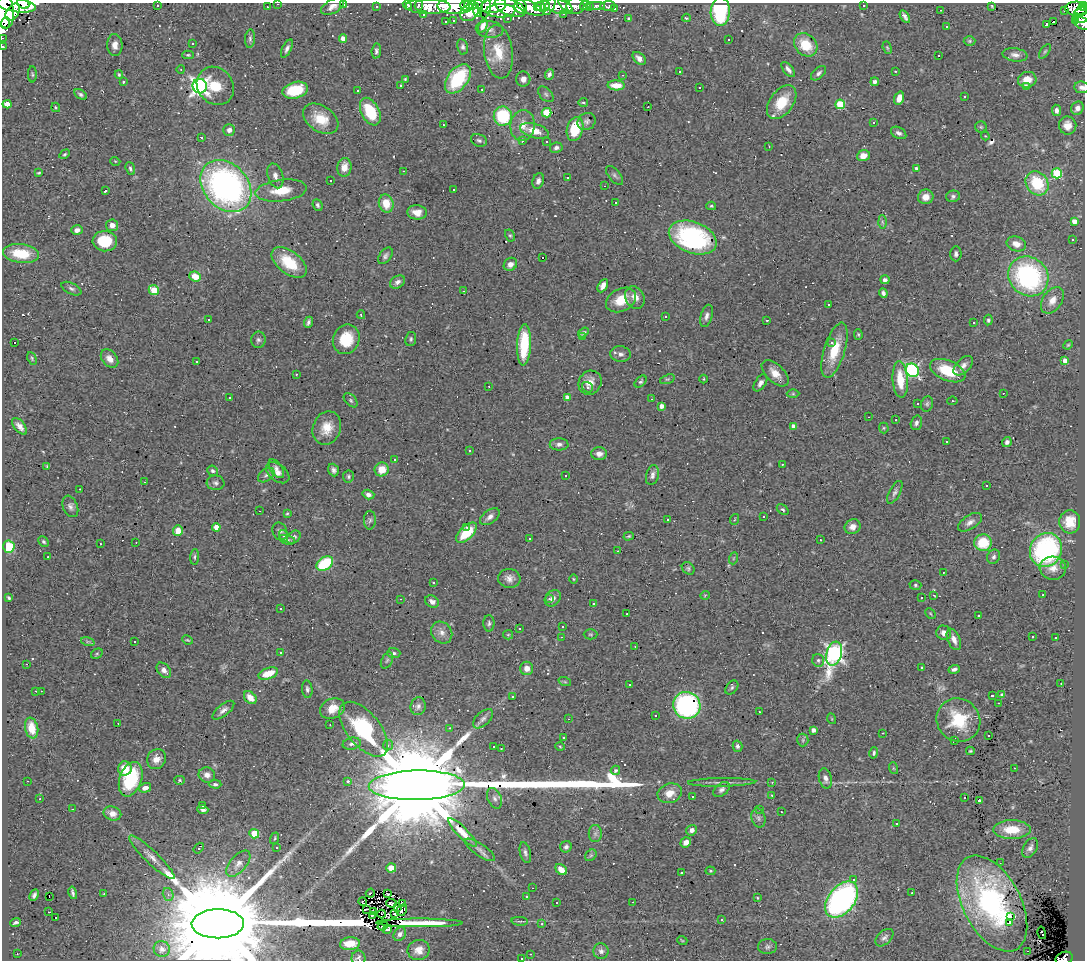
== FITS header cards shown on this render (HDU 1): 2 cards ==
NAXIS1  =                 1083
NAXIS2  =                  958

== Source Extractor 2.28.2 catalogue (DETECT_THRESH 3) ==
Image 1083 x 958 px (HDU 1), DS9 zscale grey, 1 PNG px = 1 image px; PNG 1087 x 962 px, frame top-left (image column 1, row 958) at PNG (2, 3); each listed source drawn as its Kron ellipse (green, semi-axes under 4 px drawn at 4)
Background 0.575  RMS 0.06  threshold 0.181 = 3 sigma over >= 5 px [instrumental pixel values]
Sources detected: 531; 1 with non-positive FLUX_AUTO (blend fragments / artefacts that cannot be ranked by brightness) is neither listed nor drawn; of the other 530, the 500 brightest by FLUX_AUTO listed and drawn (30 fainter detections omitted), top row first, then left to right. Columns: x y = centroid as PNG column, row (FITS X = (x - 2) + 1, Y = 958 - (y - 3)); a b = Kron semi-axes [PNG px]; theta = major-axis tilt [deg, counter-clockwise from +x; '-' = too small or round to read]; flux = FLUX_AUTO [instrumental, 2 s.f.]
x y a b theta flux
23 4 6 4 -22 260
278 4 2 2 - 3.2
343 4 3 2 - 32
16 5 20 7 -9 360
157 5 3 3 - 71
407 5 5 3 - 18
419 5 5 3 - 28
465 5 5 5 - 140
471 5 7 4 -7 210
494 5 13 7 14 150
566 5 8 4 -41 100
585 5 5 4 - 13
864 5 3 2 - 4.1
428 6 22 7 -1 240
455 6 18 8 0 820
538 6 4 3 - 170
543 6 7 5 6 260
550 6 9 4 60 87
558 6 15 7 -18 170
575 6 9 8 - 65
590 6 3 3 - 5.8
597 6 9 4 0 27
608 6 7 5 2 16
992 6 4 2 - 4.5
1083 6 4 3 - 71
267 7 3 2 - 4
332 7 12 6 28 24
376 7 3 3 - 6.6
510 7 16 8 -22 720
521 7 6 6 - 160
529 7 15 6 -26 390
478 8 9 5 86 14
486 9 10 5 79 47
615 9 3 3 - 9.2
1077 9 11 7 -5 210
5 10 18 9 -84 1200
941 10 3 2 - 3.8
1081 10 6 3 20 100
501 11 14 6 1 320
1064 11 3 2 - 5.7
13 12 9 6 53 450
720 12 14 9 87 340
469 13 10 7 34 400
423 14 2 2 - 4.3
563 14 3 2 - 3.8
1082 15 9 7 22 210
905 17 7 4 -58 13
686 18 4 3 - 4.6
508 19 3 3 - 10
629 19 4 3 - 9.5
453 20 3 3 - 64
1076 21 4 3 - 27
446 22 3 2 - 4.5
1054 22 3 3 - 5800
6 23 6 3 67 1000
1046 24 3 3 - 280
1083 24 9 5 -21 36
483 26 7 4 69 23
947 27 2 2 - 3.4
490 29 14 8 -4 26
2 38 2 2 - 4.7
343 38 4 4 - 33
250 39 9 5 86 10
729 39 3 3 - 70
970 41 6 5 - 6.1
192 43 3 2 - 4.4
115 45 11 7 -87 26
806 45 13 10 -45 110
3 47 3 2 - 6.9
463 47 8 5 -79 12
887 48 6 4 -70 5.7
287 49 10 4 64 13
376 51 7 4 83 9.2
1045 51 8 4 54 6.7
498 52 27 14 -83 120
188 55 6 4 0 5.4
1015 55 12 6 -9 21
939 56 3 3 - 74
639 58 8 5 -45 20
181 69 4 3 - 3.4
788 69 9 4 -50 16
679 71 3 3 - 26
895 71 3 2 - 3
819 73 9 5 42 13
32 74 8 4 -88 6.8
549 74 5 4 - 13
119 75 4 3 - 5.8
623 75 3 3 - 3.5
405 79 4 3 - 6.1
458 79 17 10 53 290
523 79 7 7 - 22
1027 80 9 8 - 47
123 82 3 3 - 100
875 82 4 4 - 13
401 85 3 3 - 38
616 85 9 5 -2 50
200 86 7 7 - 1600
215 86 20 17 -50 120
1026 87 4 4 - 16
1082 87 7 6 - 16
699 88 3 3 - 13
482 89 3 2 - 3.7
295 90 13 8 15 160
358 91 3 3 - 270
81 94 7 4 -33 8.6
546 94 9 5 -45 10
965 96 3 3 - 7.9
899 98 7 4 71 37
782 102 19 11 53 110
583 103 4 2 - 4.8
7 104 4 4 - 52
840 104 5 4 - 190
56 107 5 4 - 4.5
648 107 3 2 - 3.4
1077 108 7 6 - 21
1056 110 6 4 -82 16
370 112 15 9 -63 160
547 113 5 4 - 130
503 116 9 9 - 240
321 119 19 12 -33 94
587 121 9 8 - 12
874 123 3 3 - 44
443 125 3 2 - 14
523 125 15 12 83 48
1068 126 9 8 - 41
981 127 6 5 - 6.6
575 129 12 8 75 140
229 130 6 5 - 20
534 131 15 7 -16 62
899 133 8 5 -29 14
985 136 4 4 - 3.8
201 137 3 3 - 27
479 140 8 6 -20 10
523 141 4 3 - 6
546 142 3 2 - 3.7
769 147 3 2 - 5
556 148 6 5 - 12
65 154 5 4 - 6.1
863 156 6 5 - 39
115 161 5 3 - 3.6
344 167 9 7 83 45
130 168 7 4 -70 9.3
916 168 4 3 - 6.8
404 171 3 2 - 4.9
39 173 3 2 - 4.5
1057 173 5 5 - 290
615 175 11 5 -51 11
275 176 13 7 -72 24
567 177 3 2 - 6.3
330 180 3 3 - 29
538 181 8 5 72 14
1037 183 13 10 -53 170
226 186 29 22 -47 1400
605 186 3 2 - 5.3
454 189 3 3 - 8.7
106 191 3 3 - 14
281 191 26 11 7 95
953 196 7 6 - 10
926 197 8 7 - 30
615 202 3 3 - 440
386 203 9 7 -76 71
317 205 6 4 -67 9.2
711 206 5 4 - 5.9
417 212 10 7 -5 36
1074 221 4 4 - 29
882 222 6 4 -87 7.1
112 225 6 6 - 24
77 230 6 5 - 19
510 235 6 4 -61 6.1
693 238 25 15 -21 560
1073 239 3 2 - 6.5
105 241 12 10 -1 150
1016 244 10 7 -17 30
21 253 18 9 -7 130
956 254 7 5 87 11
385 256 9 6 53 12
543 258 3 3 - 140
289 262 20 11 -38 140
510 264 7 6 - 26
195 276 6 5 - 51
1028 276 21 19 -43 670
885 280 5 4 - 16
398 282 8 6 32 17
603 286 7 4 62 21
71 289 11 5 -27 12
154 290 5 5 - 100
464 291 4 3 - 3.5
883 293 5 4 - 11
635 298 11 9 -63 35
621 300 16 11 27 88
1052 300 15 9 55 39
829 305 3 2 - 9.5
361 315 4 3 - 6
665 316 3 3 - 8.8
706 316 11 6 74 17
208 319 3 3 - 53
767 320 3 3 - 60
988 320 5 4 - 7.5
308 322 6 3 68 9.7
974 323 3 3 - 44
583 332 6 4 33 9.7
858 334 5 4 - 5.6
583 337 4 4 - 5.6
346 339 15 13 68 120
411 339 7 5 81 8.4
258 340 8 7 - 13
14 343 3 3 - 11
831 343 3 2 - 99
524 345 21 7 87 180
1068 345 5 4 - 4.5
834 350 29 10 73 120
620 354 10 7 -8 19
32 358 6 4 -65 5.9
109 359 10 7 -49 29
1065 360 4 4 - 22
197 361 3 3 - 40
963 366 12 6 45 21
912 370 7 6 - 710
948 371 19 10 -23 150
775 373 16 9 -43 43
296 374 3 2 - 20
667 379 8 4 18 7.1
704 379 4 3 - 3.3
900 380 18 7 -86 100
641 382 7 4 45 7.3
590 383 12 11 - 43
760 383 9 5 57 19
489 386 2 2 - 4.1
587 387 6 4 -36 8.7
1003 393 3 2 - 39
793 394 6 4 0 5.8
230 397 3 3 - 34
567 397 4 4 - 30
652 399 2 2 - 3.3
351 400 8 5 -46 7.7
952 401 5 4 - 6.5
917 404 3 3 - 25
927 404 8 6 74 9.1
662 406 4 4 - 23
868 417 3 2 - 3.9
896 420 3 3 - 17
916 423 7 5 72 13
20 426 10 5 -51 22
793 426 4 4 - 24
327 428 17 14 69 74
884 428 5 5 - 5.2
946 442 3 2 - 5
1007 442 5 5 - 15
559 444 9 6 1 18
470 451 3 3 - 13
599 454 8 6 -1 20
394 460 3 3 - 43
782 464 2 2 - 3.2
47 466 4 3 - 4.4
276 469 11 5 -54 16
382 469 7 6 - 65
333 470 6 5 - 13
212 471 5 5 - 8.8
278 473 13 8 -39 28
266 475 9 6 37 11
566 475 3 3 - 11
652 475 10 6 76 17
348 477 6 5 - 8.4
144 482 3 3 - 4.7
216 483 9 7 -5 14
987 486 3 3 - 520
80 489 3 2 - 11
895 492 12 5 62 14
368 494 6 4 -18 14
70 506 11 7 -67 17
783 509 6 4 -40 7.8
259 511 3 2 - 7.6
287 513 4 3 - 4.2
764 516 3 2 - 6.1
490 517 11 6 37 21
735 519 5 3 - 3.6
370 520 9 6 88 11
668 520 3 3 - 150
970 522 13 7 32 23
1070 522 11 10 - 68
216 527 4 4 - 44
466 527 3 2 - 17
852 527 8 7 - 27
178 531 5 5 - 41
280 531 9 7 -65 13
466 533 13 6 44 140
284 536 6 4 -72 6.5
629 536 5 3 - 5.2
294 537 7 5 41 13
529 538 3 3 - 14
287 540 8 4 -14 8.2
820 540 2 2 - 3.1
44 542 6 4 -45 6.9
136 542 3 2 - 3.7
983 543 9 8 - 130
100 544 3 2 - 8.3
9 547 6 5 - 150
1046 550 17 15 58 580
618 551 3 2 - 4.8
48 557 3 2 - 4.1
195 557 7 4 85 7.4
994 557 7 6 - 12
734 558 6 4 70 4.9
325 564 9 6 34 230
1064 565 3 3 - 37
688 568 7 5 -43 8
1053 568 13 11 -4 38
943 572 2 2 - 4.4
509 578 11 9 -8 28
573 579 5 3 - 3.6
433 582 3 3 - 220
915 585 6 5 - 6.6
705 595 5 3 - 3.2
933 595 3 2 - 5.4
1043 595 2 2 - 3.5
9 598 4 3 - 5.9
553 598 9 7 47 22
922 598 3 3 - 26
401 599 3 3 - 3.3
549 599 3 3 - 9.2
432 602 7 6 - 19
593 603 3 3 - 76
280 609 3 2 - 4.6
627 614 3 2 - 4.7
930 614 6 3 -45 4.4
978 615 3 3 - 32
489 623 8 5 -90 9.7
563 627 3 2 - 4.7
519 628 2 2 - 3.7
442 633 11 10 - 29
944 633 7 7 - 23
590 634 7 5 0 6.3
508 635 5 4 - 5.2
561 637 2 2 - 3.2
1032 637 3 3 - 21
1056 638 3 3 - 9
954 639 11 6 -67 29
188 640 5 3 - 4.4
134 641 3 3 - 4.7
88 642 7 4 -18 6.3
635 646 2 2 - 3.6
281 653 3 3 - 20
394 653 6 5 - 9.6
97 654 6 4 30 6.3
834 654 12 7 73 1400
387 660 9 5 62 11
818 660 6 6 - 8.7
26 664 3 2 - 7.8
527 668 6 6 - 26
922 668 4 3 - 4.6
954 669 6 4 18 12
164 670 9 6 -50 19
268 673 10 5 19 75
565 682 6 4 -19 5.1
1061 683 3 2 - 14
629 685 3 3 - 8.2
732 687 8 5 51 9.1
307 689 9 5 -83 11
36 691 3 2 - 45
41 691 3 2 - 3.5
1002 695 4 3 - 12
513 696 3 3 - 11
992 696 3 3 - 110
250 698 7 5 -47 48
999 703 3 2 - 4.6
687 705 14 13 - 750
418 706 9 7 77 16
332 708 13 9 25 60
223 710 13 5 39 21
759 712 3 2 - 3.7
655 715 3 3 - 86
483 719 12 7 42 17
568 719 3 2 - 5.9
832 719 5 3 - 3.4
958 720 22 21 - 190
118 723 3 2 - 6.1
330 725 2 2 - 3.3
32 728 10 6 -78 77
450 728 3 2 - 11
364 729 32 16 -51 370
813 730 4 4 - 19
883 733 3 2 - 12
989 736 2 2 - 4.4
564 738 3 3 - 12
803 740 6 5 - 8.5
954 740 4 2 - 20
352 744 9 6 13 14
388 745 5 5 - 8.4
560 746 4 3 - 3.7
737 746 5 5 - 12
494 747 3 3 - 38
501 749 2 2 - 3.8
970 751 4 3 - 5
874 753 6 4 76 8.5
156 759 10 9 - 32
125 768 7 6 - 69
893 768 6 4 -71 5.1
1014 768 2 2 - 3.2
615 770 5 4 - 12
207 775 8 7 - 23
825 778 10 6 -76 20
131 779 18 11 71 160
180 780 5 4 - 5.3
27 781 3 2 - 15
348 781 3 3 - 13
722 782 34 3 1 23
772 782 4 3 - 3.1
215 784 6 4 -2 8.4
417 785 48 15 1 160000
145 788 6 4 16 26
722 790 9 6 39 14
670 793 12 9 19 48
772 795 3 3 - 14
692 796 3 3 - 48
494 798 11 7 -67 18
964 798 3 3 - 25
40 799 3 2 - 3.7
979 801 3 3 - 6.9
202 805 3 3 - 6.3
72 809 3 2 - 7.5
203 809 5 3 - 13
759 809 3 2 - 55
781 812 3 2 - 5.4
112 813 9 7 -14 32
758 818 10 6 -75 13
896 824 3 3 - 88
692 830 5 5 - 20
1012 830 19 9 0 110
462 832 19 5 -46 32
254 834 5 4 - 110
595 834 8 6 90 14
275 838 6 4 72 4.9
686 842 5 5 - 29
277 847 3 2 - 5.2
566 847 6 5 - 12
199 848 6 3 51 61
1030 848 10 6 59 17
480 850 17 6 -35 21
525 853 11 5 -76 13
591 855 6 5 - 8.1
152 857 31 6 -44 44
1000 863 3 2 - 6.5
238 864 16 8 49 29
391 868 5 4 - 54
561 870 6 4 -41 40
710 871 5 4 - 6
681 873 3 3 - 9.6
853 880 3 3 - 16
533 888 3 2 - 4.4
73 893 6 3 -77 10
370 893 5 2 - 9.8
912 893 2 2 - 3.2
104 894 3 3 - 3.3
168 894 6 5 - 12
387 894 4 2 - 3.9
34 895 6 4 64 12
49 896 3 2 - 22
526 896 3 3 - 29
757 898 3 2 - 3.8
842 899 20 13 51 1200
363 901 4 3 - 11
633 902 3 2 - 5.4
392 903 5 3 - 3.2
402 903 3 3 - 4.3
557 903 2 2 - 3.3
992 903 52 29 -62 750
398 907 3 2 - 4.9
366 909 4 2 - 3.9
402 910 6 5 - 6
49 912 3 2 - 13
373 912 3 2 - 3.2
382 914 4 2 - 3.8
395 914 3 3 - 5.3
372 915 3 2 - 2.9
1010 916 3 3 - 34
55 918 3 3 - 18
722 920 4 3 - 3.9
520 921 8 3 -5 6.1
16 922 5 3 - 8
420 923 43 4 0 220
1009 923 3 3 - 33
218 924 26 14 1 210000
542 924 3 3 - 7.4
383 926 5 2 - 3.7
387 930 5 3 - 4.4
1042 933 6 3 -77 28
400 934 7 6 - 14
884 938 10 6 43 14
682 940 5 3 - 3.6
350 944 10 6 6 57
767 947 9 7 2 12
162 949 8 7 - 16
419 950 11 10 - 36
601 951 8 7 - 15
1028 951 3 2 - 49
17 954 2 2 - 3.3
530 954 2 2 - 3.9
358 958 7 7 - 14
522 958 3 3 - 8.9
1064 958 9 6 22 93
At the frame edge (FLAGS 8, measured only in part): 19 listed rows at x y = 23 4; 278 4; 343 4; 16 5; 407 5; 419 5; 428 6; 455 6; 1083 6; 5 10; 1082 15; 1083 24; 2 38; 3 47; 1082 87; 218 924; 358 958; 522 958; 1064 958
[30 fainter detections neither listed nor drawn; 1 non-positive-flux detection neither listed nor drawn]